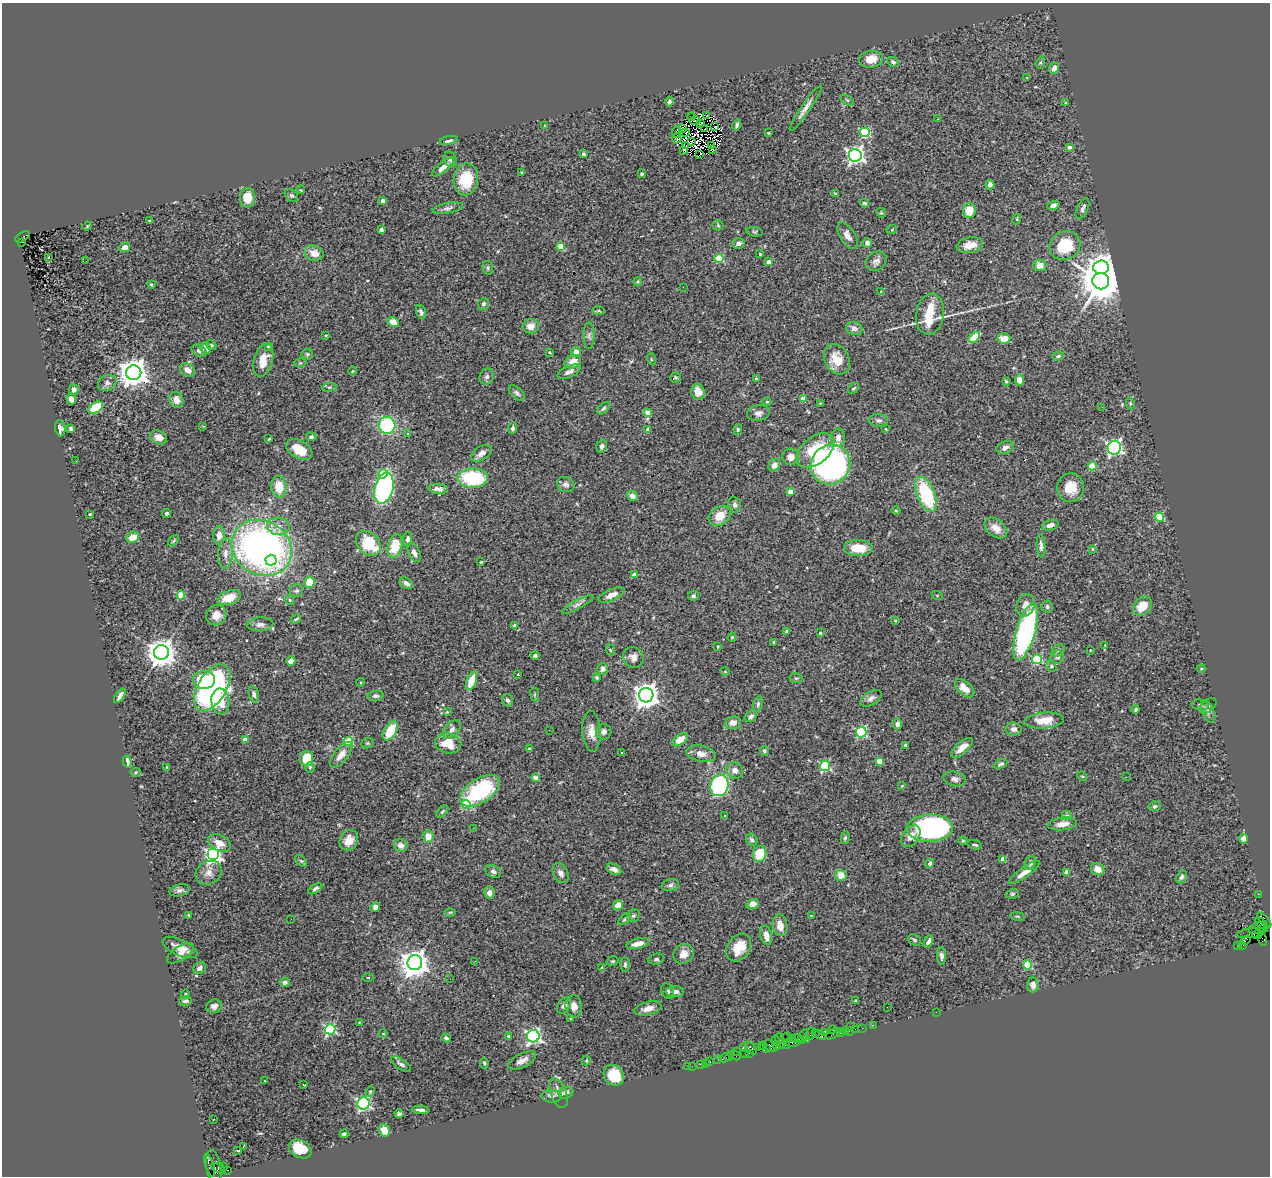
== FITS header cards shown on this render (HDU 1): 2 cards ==
NAXIS1  =                 1268
NAXIS2  =                 1174

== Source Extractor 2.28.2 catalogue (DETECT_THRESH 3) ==
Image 1268 x 1174 px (HDU 1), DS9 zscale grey, 1 PNG px = 1 image px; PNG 1272 x 1178 px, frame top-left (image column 1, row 1174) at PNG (2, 3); each listed source drawn as its Kron ellipse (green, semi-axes under 4 px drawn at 4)
Background 1.62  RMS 0.062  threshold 0.187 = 3 sigma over >= 5 px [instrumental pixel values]
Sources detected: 461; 7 with non-positive FLUX_AUTO (blend fragments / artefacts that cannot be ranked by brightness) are neither listed nor drawn; the other 454 listed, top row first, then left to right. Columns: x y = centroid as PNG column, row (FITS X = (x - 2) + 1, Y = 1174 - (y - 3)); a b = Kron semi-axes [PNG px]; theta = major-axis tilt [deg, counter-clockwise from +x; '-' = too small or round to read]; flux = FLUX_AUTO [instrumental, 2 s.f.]
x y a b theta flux
871 59 12 8 9 53
893 62 6 4 -26 9.4
1040 63 6 4 71 6.2
1054 68 6 4 66 22
1027 77 3 2 - 7.5
847 100 7 4 -37 5
669 102 5 4 - 12
1065 103 3 3 - 3.5
806 108 27 4 56 29
707 116 3 2 - 0.98
691 117 4 2 - 5.8
938 119 3 2 - 6.5
695 121 6 3 -2 1.7
700 124 3 2 - 5.7
737 125 5 3 - 9
544 126 4 3 - 4.6
715 127 3 2 - 5.7
682 128 3 3 - 2.8
705 129 3 2 - 4.1
676 132 6 2 81 17
865 132 5 5 - 320
686 133 4 2 - 3.3
768 133 3 3 - 3.5
677 138 5 4 - 18
449 140 9 4 13 13
692 141 2 2 - 5.9
711 145 3 2 - 1.9
685 146 3 2 - 4.3
1069 147 4 3 - 16
684 150 3 3 - 3.2
713 150 3 2 - 4.7
583 154 3 3 - 10
700 154 4 2 - 10
855 155 6 6 - 1500
450 159 8 6 -64 13
443 167 13 5 39 29
522 172 3 3 - 4.1
642 174 3 3 - 6
466 179 16 12 80 160
990 185 4 4 - 19
301 190 4 3 - 3.4
835 194 3 2 - 4
291 195 7 5 -41 8.3
247 198 10 7 90 71
383 201 4 3 - 22
864 203 4 4 - 6.6
1053 205 6 4 18 16
448 208 15 5 10 16
1082 209 11 5 65 16
969 210 7 6 - 77
881 213 5 4 - 4.9
1017 219 5 3 - 4
149 221 3 3 - 3.7
718 225 5 5 - 5.9
87 226 4 4 - 4.9
892 229 5 3 - 3.6
381 230 3 3 - 9.5
754 232 8 4 -9 6
847 236 15 7 -58 29
23 237 8 4 30 630
22 242 4 3 - 350
738 243 6 5 - 17
867 243 4 4 - 19
970 245 13 7 12 46
561 246 4 4 - 82
1065 246 16 14 28 170
125 247 5 4 - 28
314 253 9 7 -17 44
760 254 3 3 - 3.5
49 258 3 3 - 76
719 258 4 4 - 170
86 261 2 2 - 2
876 261 11 9 37 20
768 262 4 3 - 31
1040 265 6 6 - 33
1101 267 7 7 - 3000
488 268 7 5 -78 8
1101 281 8 8 - 16000
638 282 4 4 - 4.8
151 284 3 3 - 4.8
683 287 2 2 - 11
881 291 4 3 - 3.3
484 304 6 5 - 8.7
599 311 6 3 0 4.7
421 312 7 4 -76 13
930 314 21 14 83 170
393 322 6 5 - 42
531 326 8 7 - 34
854 329 8 6 -18 18
326 335 3 2 - 3.7
589 336 13 5 -90 15
974 337 7 4 41 79
1004 339 6 5 - 53
211 345 5 4 - 7.2
268 346 4 3 - 4.2
205 348 6 5 - 31
199 351 8 5 -30 15
550 352 3 3 - 5.6
576 352 5 4 - 25
307 354 5 5 - 7.4
1058 356 6 4 16 7.7
651 359 6 3 -72 4.2
837 359 16 12 -61 74
263 360 17 9 75 56
573 362 8 6 25 48
300 363 6 4 16 5.5
188 370 8 6 -39 28
353 371 4 4 - 4.3
569 372 12 5 24 21
134 373 7 7 - 5400
487 376 8 7 - 12
676 377 5 5 - 6.2
756 379 4 3 - 5.2
1019 380 5 4 - 30
1006 381 3 3 - 4.8
107 383 9 8 - 17
329 387 7 3 6 6.9
854 388 6 4 39 6.5
74 389 5 5 - 15
698 392 8 6 -79 39
517 393 10 5 -43 11
71 399 5 4 - 19
803 399 4 4 - 51
176 400 8 7 - 28
767 402 4 3 - 4.1
820 403 3 3 - 2.7
1130 403 6 4 -78 5.5
96 407 8 5 31 120
1102 407 3 2 - 4.6
603 408 7 4 44 11
648 413 4 4 - 46
758 413 11 7 11 19
878 421 10 6 -6 12
387 425 8 8 - 330
203 426 2 2 - 2.3
60 428 8 5 -80 17
512 428 5 4 - 8.1
71 429 4 4 - 7.9
738 429 5 4 - 6.9
886 429 3 2 - 3.4
648 430 4 3 - 14
407 433 3 3 - 6.7
158 437 9 6 -25 27
311 437 5 4 - 10
838 438 9 7 83 22
269 439 4 3 - 4.4
602 446 6 5 - 11
1005 448 9 6 22 14
1114 448 7 6 - 920
299 450 14 8 -30 73
815 451 22 13 38 160
481 453 11 7 32 25
791 457 8 8 - 30
76 461 2 2 - 7.1
774 465 7 5 59 27
830 465 20 19 - 1200
1092 466 4 4 - 140
383 474 5 4 - 75
473 478 15 9 -2 280
566 485 9 7 -22 20
279 487 11 7 -86 82
384 488 16 9 74 760
1070 488 14 13 - 75
438 489 9 5 -5 21
790 491 4 4 - 34
926 494 19 9 -67 320
632 496 6 4 -48 26
735 505 8 6 -85 14
896 511 4 3 - 3.6
167 513 4 4 - 7.6
90 514 3 2 - 4.5
720 516 12 9 38 64
1159 517 4 4 - 190
1050 525 8 5 18 19
278 526 11 8 -4 31
996 528 13 8 -39 41
219 535 9 5 88 30
133 537 6 5 - 59
408 539 7 4 85 14
174 541 7 4 45 5.8
368 543 14 10 -45 170
395 546 12 7 74 120
1041 546 12 4 -86 14
262 548 31 27 -29 1900
858 548 14 8 -2 88
1092 549 3 3 - 3.9
414 553 10 5 -65 18
225 554 15 7 86 29
271 560 5 5 - 450
481 562 3 2 - 3.8
634 575 4 4 - 37
310 582 5 5 - 92
406 583 7 5 -30 18
297 591 7 6 - 9.2
181 595 4 4 - 130
611 595 14 6 24 31
937 595 5 3 - 3.3
693 596 5 5 - 7.9
229 598 12 7 20 72
290 600 5 4 - 5
578 604 18 4 28 15
1026 605 11 9 71 34
1142 606 11 8 48 74
1047 607 6 6 - 9
216 615 10 9 - 42
296 619 5 3 - 5.9
895 621 3 3 - 3.7
260 624 13 7 3 22
515 626 4 4 - 21
786 631 3 3 - 7.6
1026 632 29 9 74 830
820 633 3 3 - 6.1
732 637 5 4 - 5.5
774 642 3 3 - 4.7
1105 645 3 2 - 3.1
718 646 3 3 - 3.7
610 650 6 3 -71 4.4
1058 650 7 5 44 9
1090 650 3 2 - 2.6
161 653 7 7 - 5300
535 656 4 4 - 8.8
633 657 10 10 - 31
1057 657 6 6 - 13
1037 659 5 5 - 260
291 661 5 4 - 35
1051 666 6 5 - 8.6
602 669 5 5 - 18
1201 669 4 4 - 4.1
725 672 4 3 - 3
518 674 2 2 - 3.4
597 677 4 3 - 7
796 678 6 5 - 6.9
204 680 11 9 0 150
472 681 10 4 69 100
361 682 4 3 - 3.6
212 688 26 14 59 1100
965 688 11 6 -42 43
254 694 8 5 -77 13
535 694 7 3 -82 6
646 695 7 7 - 4000
120 696 8 3 56 17
375 696 8 5 6 9.8
871 698 12 6 32 19
507 700 6 5 - 11
220 701 13 9 -83 89
758 704 8 4 75 9.6
1200 705 8 5 -8 10
1208 706 10 5 42 11
1136 709 4 3 - 5.8
447 712 4 4 - 3.6
1208 712 12 6 -68 17
751 716 6 5 - 13
1044 720 20 8 4 71
733 723 8 6 6 24
897 724 5 5 - 15
452 729 11 6 49 17
1014 729 8 6 -8 15
549 730 2 2 - 6
390 731 10 6 59 110
592 731 20 9 -86 46
604 732 8 7 - 20
861 732 5 5 - 430
245 740 4 4 - 41
680 740 9 5 38 51
349 741 4 4 - 170
367 743 6 5 - 6.5
448 743 13 10 -10 94
905 745 4 4 - 5.2
962 748 13 6 41 34
529 749 3 3 - 8.6
764 751 5 4 - 8.3
622 752 3 2 - 6.4
701 754 15 8 -11 33
341 755 15 7 50 35
307 758 7 6 - 130
879 761 4 4 - 61
127 762 6 3 -74 30
1001 764 7 4 26 8.8
825 766 5 5 - 340
310 767 5 4 - 6.2
167 768 4 3 - 4.6
735 770 8 7 - 22
136 772 5 4 - 5.1
1082 776 5 4 - 4.9
1126 777 2 2 - 44
535 778 4 4 - 43
955 779 11 7 -11 17
719 785 11 9 74 660
902 786 3 2 - 3.4
480 791 22 12 33 380
466 805 4 4 - 190
1155 806 6 5 - 9.1
442 811 7 4 46 7.4
725 815 3 2 - 7.7
1067 815 5 5 - 7.3
1062 824 14 6 7 33
473 828 3 2 - 3.3
930 828 23 13 2 920
428 836 6 5 - 37
911 836 12 8 54 34
845 838 6 4 79 7.4
1243 839 4 4 - 22
349 840 11 8 60 50
752 840 6 5 - 9.9
963 840 5 3 - 4.1
219 843 12 8 -26 41
401 845 7 6 - 28
975 845 7 3 -16 5.4
760 854 8 6 74 120
213 855 6 6 - 1300
1003 859 4 4 - 43
301 861 7 4 -44 6.6
930 863 4 4 - 19
1030 863 7 5 67 15
614 869 8 5 -29 18
1098 869 7 5 -33 40
493 871 8 6 -27 13
1067 872 4 4 - 25
208 873 14 11 33 32
561 873 10 7 -62 19
1024 873 18 5 35 27
841 875 6 5 - 48
1181 877 7 5 63 10
670 885 9 6 12 11
315 889 8 4 32 11
179 890 10 6 14 14
489 893 6 5 - 22
1012 894 6 5 - 6.5
1259 894 2 2 - 32
753 904 6 5 - 28
618 905 5 4 - 37
375 907 5 4 - 18
450 912 6 4 1 4.8
189 915 3 3 - 4
811 915 3 3 - 17
633 916 7 6 - 7.8
1018 916 7 3 -10 5.4
291 919 3 2 - 3.3
625 919 7 4 42 6.5
1264 920 9 3 -48 240
1261 923 7 4 -41 410
780 925 11 7 -81 42
1257 928 8 5 26 790
1263 928 4 2 - 54
1251 933 14 5 7 680
1257 934 6 4 25 380
766 935 10 5 -79 35
1263 939 7 4 -75 68
914 940 7 5 -25 6.7
1246 940 5 2 - 94
928 941 7 3 64 11
638 944 11 5 14 41
1237 945 3 2 - 64
1243 945 4 2 - 85
739 947 15 11 56 83
180 948 19 8 -24 45
180 953 15 7 33 41
684 954 11 9 39 36
941 956 9 4 -87 16
656 959 8 5 9 8.9
475 961 2 2 - 3.3
613 961 6 4 15 6.7
415 963 7 7 - 5400
625 964 7 4 90 8.5
1028 965 4 4 - 160
200 968 6 5 - 16
602 968 3 3 - 16
368 978 5 3 - 4.3
450 979 2 2 - 3.9
285 982 5 4 - 14
1033 985 7 5 -84 17
667 991 8 6 -63 11
675 992 9 5 -2 19
186 994 5 3 - 4.2
185 1001 6 4 13 11
855 1001 3 3 - 5.9
214 1006 8 6 17 22
564 1006 9 6 57 18
574 1006 11 8 -84 30
887 1007 2 2 - 2.3
648 1009 14 6 14 29
936 1012 2 2 - 21
571 1019 4 3 - 4.1
359 1023 4 2 - 2.8
873 1025 2 2 - 37
850 1027 2 2 - 45
862 1028 2 2 - 37
330 1029 5 5 - 460
832 1029 4 3 - 83
855 1029 2 2 - 47
845 1031 4 2 - 130
849 1031 2 2 - 61
825 1032 4 3 - 350
815 1033 2 2 - 150
840 1033 3 2 - 83
383 1034 4 3 - 3.7
810 1034 6 2 72 69
833 1034 8 3 31 180
821 1035 6 4 -33 190
509 1036 3 3 - 12
533 1036 6 6 - 1000
803 1036 8 4 66 910
446 1038 5 4 - 8.9
787 1038 5 2 - 77
792 1039 3 3 - 65
797 1039 5 3 - 230
807 1039 4 2 - 88
780 1041 8 3 -73 890
792 1042 7 3 -6 340
776 1043 8 3 -85 140
785 1045 5 2 - 260
762 1046 2 2 - 35
770 1046 7 5 -40 430
743 1047 3 2 - 220
751 1048 7 3 -49 410
758 1048 2 2 - 91
766 1048 4 3 - 130
738 1052 2 2 - 98
750 1053 3 2 - 70
745 1054 3 2 - 85
735 1055 6 4 -29 260
729 1057 3 2 - 79
725 1058 5 3 - 160
718 1059 3 2 - 34
522 1061 15 7 27 28
586 1061 5 4 - 5
710 1062 3 3 - 240
484 1063 5 4 - 5.9
705 1063 2 2 - 27
401 1064 11 5 -33 16
700 1064 3 2 - 77
688 1066 2 2 - 21
692 1066 2 2 - 8
614 1075 11 9 -49 110
264 1081 3 3 - 7.6
304 1085 4 3 - 8.2
370 1091 5 4 - 5.9
558 1093 15 8 -69 31
566 1093 7 5 22 14
552 1096 10 6 0 18
364 1103 6 6 - 780
421 1110 9 3 -4 13
399 1114 4 3 - 8.3
213 1119 3 2 - 4.4
384 1130 6 5 - 55
344 1134 4 3 - 9.6
243 1146 4 2 - 9.6
300 1149 12 8 -28 90
238 1150 4 3 - 9.1
210 1165 12 4 -73 470
224 1166 2 2 - 26
214 1167 17 7 -80 1100
218 1168 7 4 -30 820
228 1170 3 2 - 450
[7 non-positive-flux detections neither listed nor drawn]